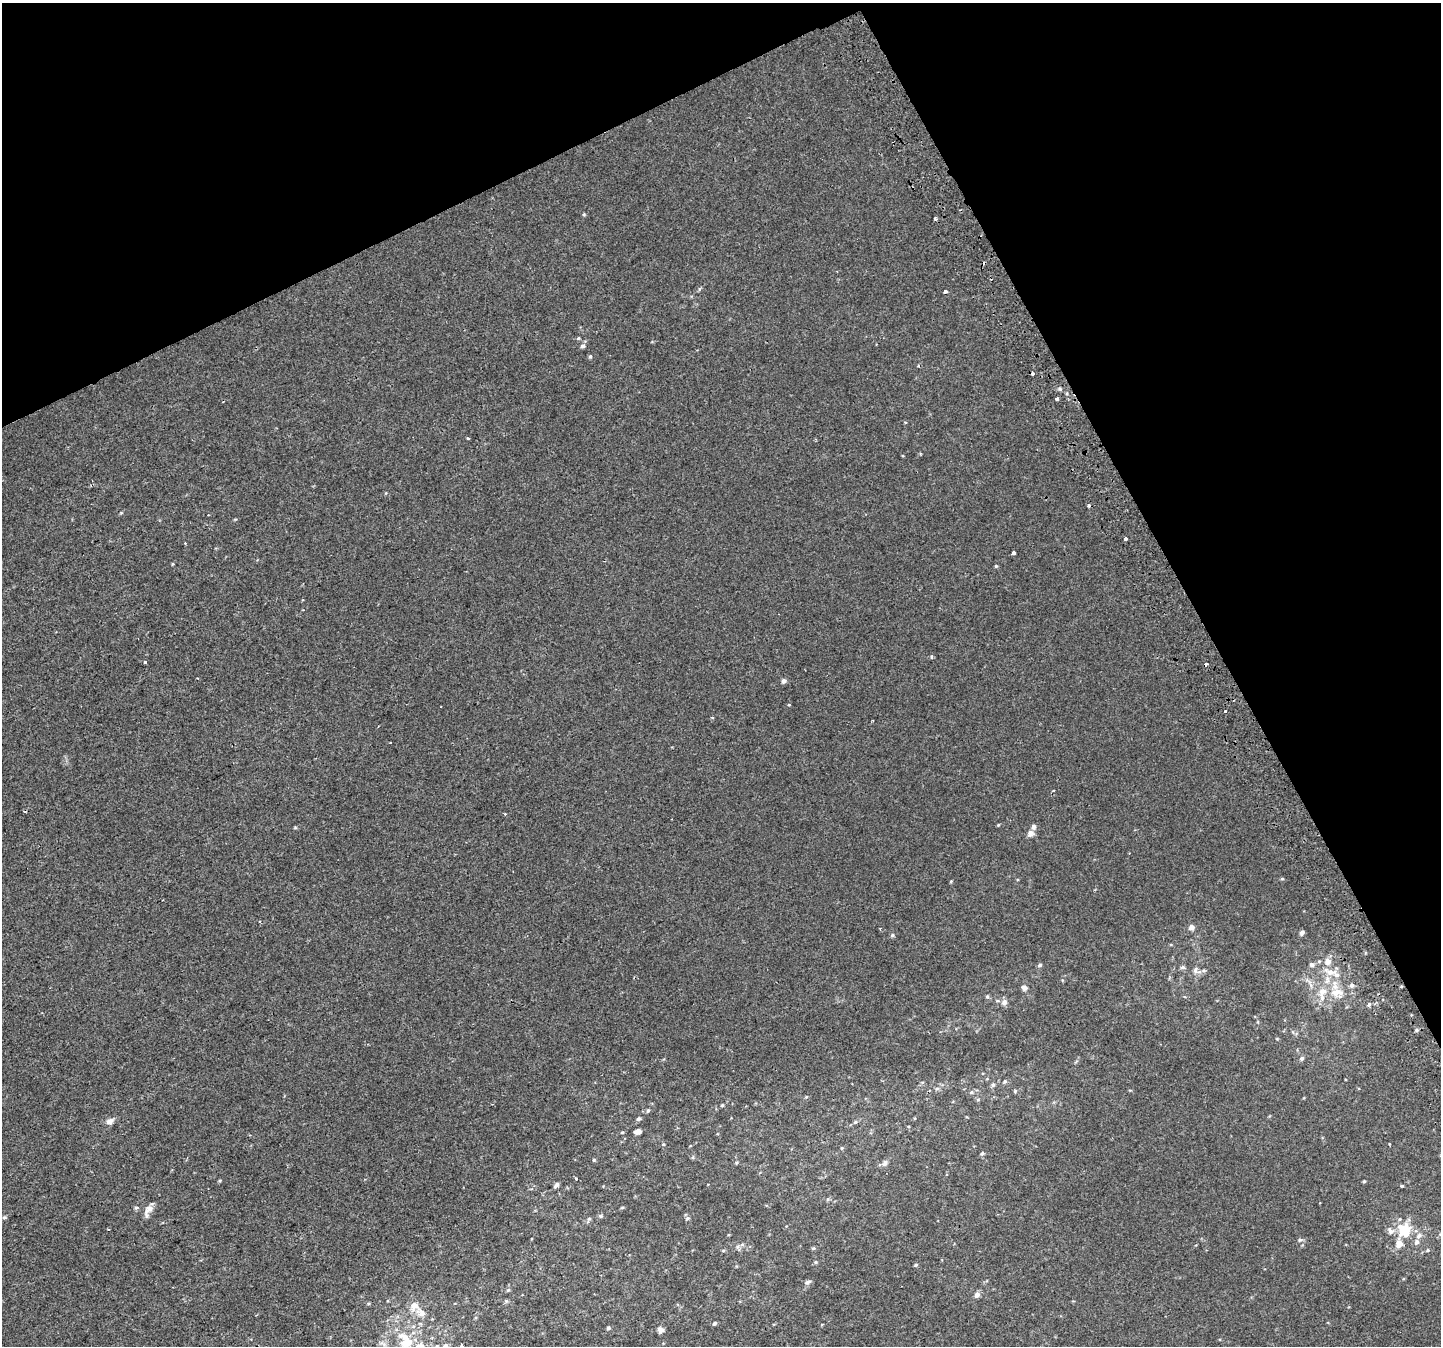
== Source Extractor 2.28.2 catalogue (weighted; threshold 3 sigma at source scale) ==
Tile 3 of 4 x 4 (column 3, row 1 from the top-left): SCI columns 2920-4358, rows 4211-5554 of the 5835 x 5676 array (HDU 1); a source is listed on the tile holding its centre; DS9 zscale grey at full resolution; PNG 1443 x 1348 px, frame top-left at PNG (2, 3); no overlay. Shown black and unused: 25% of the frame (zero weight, under 2 of 3 exposures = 2% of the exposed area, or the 3 px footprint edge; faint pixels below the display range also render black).
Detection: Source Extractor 2.28.2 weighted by HDU 2 'WHT'; one run over the whole footprint, this tile lists its part. Background 8.60e-05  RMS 0.0028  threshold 0.0127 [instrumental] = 3 sigma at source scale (4.5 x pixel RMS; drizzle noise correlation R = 1.50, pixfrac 1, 0.0396/0.0396 arcsec/px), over >= 5 px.
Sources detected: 109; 6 cosmic-ray / hot-pixel residue — not listed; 6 inside a brighter listed object's ellipse — not listed separately; the other 97 listed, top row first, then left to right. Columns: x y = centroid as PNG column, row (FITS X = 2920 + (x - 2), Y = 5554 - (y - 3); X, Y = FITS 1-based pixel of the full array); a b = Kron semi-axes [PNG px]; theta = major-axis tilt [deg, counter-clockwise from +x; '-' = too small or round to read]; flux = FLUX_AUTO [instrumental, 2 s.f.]
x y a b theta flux
584 214 5 4 - 0.31
935 219 4 3 - 0.49
945 292 4 3 - 1.5
583 346 6 5 - 0.62
590 356 6 4 62 0.38
919 366 4 3 - 0.26
1060 389 5 4 - 0.4
1057 399 3 3 - 0.74
905 422 3 3 - 0.31
468 438 3 3 - 0.31
1126 539 3 3 - 8.9
1014 553 4 3 - 2.4
172 564 5 3 - 0.23
996 566 4 4 - 0.28
931 656 5 3 - 0.29
145 662 3 3 - 0.63
784 681 5 5 - 0.91
1226 711 3 3 - 1.7
712 717 4 3 - 0.25
390 743 3 2 - 0.23
998 825 4 3 - 0.25
295 827 5 3 - 0.27
1030 833 8 7 - 1.3
1282 879 5 3 - 0.28
951 881 4 3 - 0.24
1191 927 7 6 - 1
1302 932 5 4 - 0.78
892 935 5 5 - 0.43
1328 961 7 7 - 1.7
1312 964 6 5 - 0.64
1040 965 6 4 18 0.48
1182 967 6 5 - 0.55
1196 970 12 8 -52 1.1
1331 972 16 9 -6 2.9
1352 985 6 6 - 0.76
1024 988 7 6 - 0.88
1335 993 15 12 21 3.8
987 996 5 4 - 0.39
1004 1002 7 7 - 1.1
1369 1005 6 4 70 0.44
1416 1030 5 4 - 0.49
1302 1058 5 5 - 0.58
1005 1081 6 5 - 0.44
993 1085 6 5 - 0.56
937 1089 6 4 20 0.43
971 1092 6 4 45 0.44
806 1097 5 3 - 0.24
722 1105 4 3 - 0.31
648 1111 5 4 - 0.35
639 1119 5 4 - 0.51
110 1121 10 6 23 1.4
855 1122 7 4 44 0.46
638 1131 5 4 - 1.5
622 1132 5 3 - 0.25
663 1144 4 3 - 0.2
842 1148 5 3 - 0.25
982 1153 5 4 - 0.47
594 1160 4 4 - 0.29
885 1163 8 6 53 0.82
576 1178 3 3 - 0.88
220 1180 5 3 - 0.28
1364 1181 4 3 - 0.3
556 1185 8 4 46 0.65
1402 1186 4 3 - 0.28
828 1199 6 4 71 0.33
136 1208 6 5 - 0.46
622 1208 5 3 - 0.27
149 1209 13 9 38 1.9
600 1216 5 5 - 0.41
4 1217 6 5 - 0.4
687 1218 6 5 - 0.5
589 1219 6 5 - 0.45
109 1229 3 2 - 0.31
1404 1230 14 13 - 7.5
1390 1231 12 7 -70 1.1
1419 1236 8 7 - 1
1300 1240 6 4 0 0.4
1399 1244 10 7 79 2.6
742 1245 6 4 1 0.48
738 1247 10 5 -60 0.65
813 1248 6 4 20 0.36
1428 1250 4 4 - 0.33
816 1262 5 4 - 0.36
916 1265 5 4 - 0.36
808 1282 8 6 27 0.75
508 1290 5 4 - 0.34
977 1295 6 5 - 1.2
506 1301 5 5 - 0.4
414 1306 11 9 47 2.4
421 1313 13 8 -40 2.1
715 1323 5 4 - 0.46
822 1324 3 3 - 0.39
608 1328 4 4 - 0.5
661 1330 6 5 - 1.4
407 1342 20 16 9 6.2
445 1346 7 6 - 1.1
461 1346 3 3 - 19
Isophote crosses this tile's border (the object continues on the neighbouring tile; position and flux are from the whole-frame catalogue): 2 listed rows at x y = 445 1346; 461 1346
Unlisted compact peaks at least as high as the median listed source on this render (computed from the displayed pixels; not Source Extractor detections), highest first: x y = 1015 1091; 699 289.